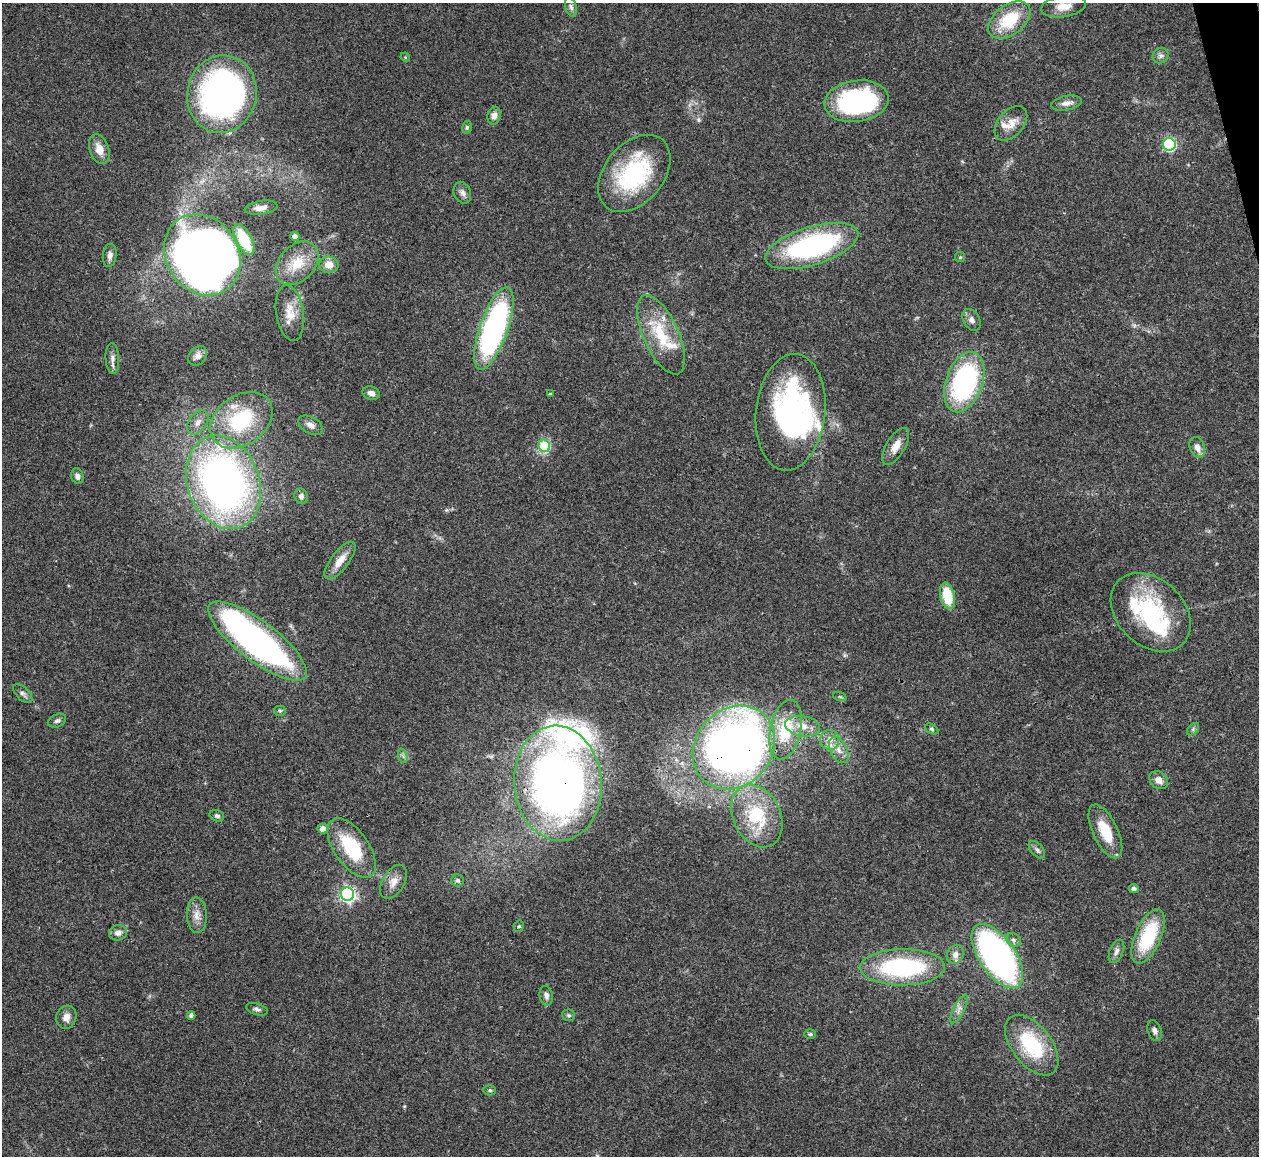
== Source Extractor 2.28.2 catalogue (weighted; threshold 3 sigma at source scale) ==
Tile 10 of 4 x 4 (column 2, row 3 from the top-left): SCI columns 1262-2518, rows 1413-2566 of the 5033 x 5015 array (HDU 1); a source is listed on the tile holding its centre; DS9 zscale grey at full resolution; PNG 1261 x 1158 px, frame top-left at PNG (2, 3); each listed source drawn as its Kron ellipse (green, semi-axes under 4 px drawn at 4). Shown black and unused: <1% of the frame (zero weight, under 3 of 4 exposures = <1% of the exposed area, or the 3 px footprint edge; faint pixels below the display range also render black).
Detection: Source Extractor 2.28.2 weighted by HDU 2 'WHT'; one run over the whole footprint, this tile lists its part. Background 0.0492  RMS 0.0049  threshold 0.0219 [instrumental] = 3 sigma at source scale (4.5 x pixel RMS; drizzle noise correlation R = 1.50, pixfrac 1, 0.05/0.05 arcsec/px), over >= 5 px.
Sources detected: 102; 5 inside a brighter object's white glare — neither listed nor drawn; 7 inside a brighter listed object's ellipse — not listed separately; the other 90 listed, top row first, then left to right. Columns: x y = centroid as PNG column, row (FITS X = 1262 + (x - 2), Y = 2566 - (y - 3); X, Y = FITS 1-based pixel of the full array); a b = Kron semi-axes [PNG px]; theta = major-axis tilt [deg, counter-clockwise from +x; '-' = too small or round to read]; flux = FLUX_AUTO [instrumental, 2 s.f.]
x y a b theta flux
1064 6 22 10 8 6.5
571 7 10 5 -74 1.6
1009 20 24 15 37 22
1160 56 8 7 - 1.7
405 57 5 4 - 0.49
222 94 39 34 78 180
857 101 32 20 8 84
1066 103 15 7 11 3.1
494 116 9 6 77 2.5
1011 123 20 12 49 6.6
467 127 6 5 - 0.87
1169 144 6 6 - 57
99 149 15 9 -70 5.7
634 173 44 29 50 51
462 193 11 8 -67 2.1
261 208 16 6 9 3.6
295 237 5 4 - 2.9
244 239 17 7 -62 23
812 246 48 19 17 90
110 255 11 7 84 2.5
202 255 42 36 -55 540
960 257 5 5 - 0.67
297 263 25 17 47 13
329 265 9 8 - 5.2
290 313 28 13 -81 8.5
972 320 12 8 -61 2.6
494 328 43 14 71 130
661 335 43 17 -66 23
198 356 11 8 52 2.9
112 358 15 6 -87 2.5
964 382 31 18 71 93
371 393 9 6 -15 2.1
550 394 4 3 - 0.53
791 412 59 34 84 99
241 420 34 24 35 40
198 422 13 8 55 3.6
311 425 13 8 -30 2.8
544 446 6 6 - 24
896 446 21 9 59 5.7
1197 447 10 7 -69 3.6
77 476 8 6 -71 2.1
223 482 48 36 -70 280
301 496 8 6 -67 2
340 561 23 9 52 6.5
947 596 13 7 -77 16
1151 612 45 33 -43 52
258 641 60 19 -37 180
23 694 12 6 -45 1.7
840 697 7 4 -19 0.79
280 711 5 5 - 0.78
57 721 9 6 24 1.3
803 726 18 10 -9 6
931 729 7 4 -28 0.87
1193 729 7 4 46 1
785 730 30 15 78 21
830 740 10 9 - 4
734 747 45 38 48 360
839 750 14 8 -62 4.4
403 756 7 4 -71 1.1
1159 780 10 8 -40 3.4
558 783 58 43 -85 320
217 816 7 5 -18 1.2
757 816 33 23 -64 22
323 829 5 5 - 4.5
1105 831 29 12 -65 14
352 848 34 17 -55 29
1037 850 10 6 -48 1.6
457 880 6 6 - 1.3
394 882 19 11 60 5
1134 888 5 4 - 1.6
347 894 7 6 - 130
197 915 18 10 -88 4.4
519 926 6 5 - 0.75
118 933 9 7 16 2.9
1148 936 29 13 66 32
1014 940 8 6 -30 1.5
1116 951 12 6 67 2
955 954 9 8 - 2.7
997 956 37 18 -55 200
903 967 42 18 1 62
546 996 10 6 -80 2
257 1009 11 5 -17 1.5
959 1009 16 5 63 2.5
191 1015 4 4 - 1.8
569 1015 6 5 - 0.89
66 1017 12 10 73 3.8
1154 1031 10 6 -69 2.1
810 1034 6 5 - 0.84
1032 1045 35 19 -52 33
490 1090 6 5 - 0.9
Overlapping masked pixels (flux is a lower limit): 3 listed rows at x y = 634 173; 734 747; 558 783
Isophote crosses this tile's border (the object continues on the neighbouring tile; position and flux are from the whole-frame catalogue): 1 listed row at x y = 1064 6